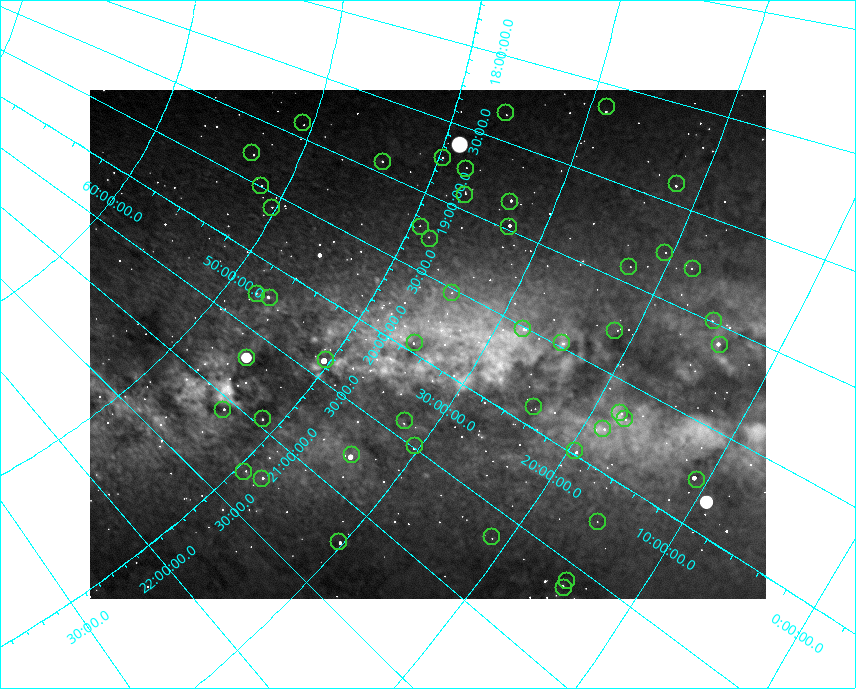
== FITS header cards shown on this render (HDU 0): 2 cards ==
NAXIS1  =                  676
NAXIS2  =                  509

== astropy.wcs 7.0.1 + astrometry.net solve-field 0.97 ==
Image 676 x 509 px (HDU 0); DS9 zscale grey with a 90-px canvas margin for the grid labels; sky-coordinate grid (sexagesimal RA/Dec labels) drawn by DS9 from the SOLVED WCS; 47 Tycho-2 reference stars matched to detected sources circled (green)
Header WCS: none
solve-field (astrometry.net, Tycho-2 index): SOLVED blind (the file carries no WCS)
Solved WCS: RA---TAN-SIP/DEC--TAN-SIP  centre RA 19:54:02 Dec +34:09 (298.51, +34.16 deg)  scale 295 arcsec/px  FOV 3320.0' x 2502.0'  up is -58 deg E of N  parity normal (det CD < 0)
(file carries no celestial WCS; the grid is the blind solution)
Tycho-2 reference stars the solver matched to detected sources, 47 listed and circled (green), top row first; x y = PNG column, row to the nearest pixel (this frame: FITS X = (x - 90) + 1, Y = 509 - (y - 90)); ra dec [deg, ICRS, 3 dp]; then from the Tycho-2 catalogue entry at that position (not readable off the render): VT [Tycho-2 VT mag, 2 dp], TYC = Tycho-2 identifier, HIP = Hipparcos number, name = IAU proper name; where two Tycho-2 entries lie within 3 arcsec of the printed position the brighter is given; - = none
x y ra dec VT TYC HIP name
607 107 271.886 +28.762 3.82 2103-3078-1 88794 -
506 113 274.965 +36.065 4.45 2635-1483-1 89826 -
303 123 283.306 +50.708 5.01 3552-2018-1 92689 -
252 153 289.276 +53.368 3.88 3920-1971-1 94779 -
443 158 281.085 +39.670 5.01 3122-3438-2 91919 -
383 162 283.834 +43.946 4.36 3131-2155-1 92862 -
466 169 281.193 +37.605 4.34 3118-2080-1 91971 -
677 184 275.925 +21.770 3.97 1580-2158-1 90139 -
261 186 292.426 +51.730 3.78 3555-2112-1 95853 -
465 195 283.626 +36.899 4.46 2651-2548-1 92791 -
510 202 282.520 +33.363 3.63 2642-2929-1 92420 Sheliak
272 208 294.111 +50.221 4.53 3564-3157-1 96441 -
421 227 288.440 +39.146 4.37 3121-2285-1 94481 Aladfar
509 227 284.736 +32.690 3.22 2643-3346-1 93194 Sulafat
430 239 289.092 +38.134 4.48 3121-2287-1 94713 -
665 253 281.416 +20.546 4.24 1591-1918-1 92043 -
629 267 283.687 +22.645 4.67 2109-2837-1 92818 -
693 269 281.755 +18.182 4.36 1587-2067-1 92161 -
452 293 292.943 +34.453 4.71 2663-1148-1 96052 -
257 294 303.868 +47.714 4.16 3576-2157-1 99848 -
270 298 303.408 +46.741 3.93 3559-2797-1 99675 -
714 321 284.906 +15.068 4.13 1585-2531-1 93244 -
523 329 292.680 +27.960 3.19 2133-2964-1 95947 Albireo
615 331 289.054 +21.390 4.74 1611-2043-1 94703 -
415 343 299.077 +35.083 4.01 2677-1816-1 98110 -
562 343 292.176 +24.665 4.61 2129-2772-1 95771 Anser
720 345 286.353 +13.863 2.96 1052-3027-1 93747 Okab
247 358 310.358 +45.280 1.34 3574-3347-1 102098 Deneb
326 360 305.557 +40.257 2.27 3156-2223-1 100453 Sadr
534 407 298.365 +24.080 4.63 2140-3051-1 97886 -
223 410 316.233 +43.928 3.88 3180-2696-1 104060 -
620 413 295.024 +18.014 4.46 1606-2341-1 96757 Sham
263 419 314.293 +41.167 3.93 3171-2186-1 103413 -
625 419 295.262 +17.476 4.49 1606-2342-1 96837 -
405 421 305.965 +32.190 4.57 2676-1688-1 100587 -
603 429 296.847 +18.534 3.96 1619-3542-1 97365 -
415 446 307.349 +30.369 4.04 2685-1920-1 101076 -
575 451 299.689 +19.492 3.67 1624-3414-1 98337 -
352 455 311.553 +33.970 2.57 2695-4139-1 102488 Aljanah
244 472 319.354 +39.395 4.25 3173-3151-1 105102 -
262 479 318.698 +38.045 3.78 3169-3876-1 104887 -
697 480 296.565 +10.613 2.86 1061-2577-1 97278 Tarazed
598 522 303.569 +15.198 4.95 1618-2331-1 99742 -
492 537 309.631 +21.201 4.80 1645-2169-1 101867 -
339 542 318.234 +30.227 3.30 2702-2764-1 104732 -
567 581 308.827 +14.674 4.66 1100-1719-1 101589 -
564 588 309.387 +14.595 3.68 1100-1720-1 101769 Rotanev